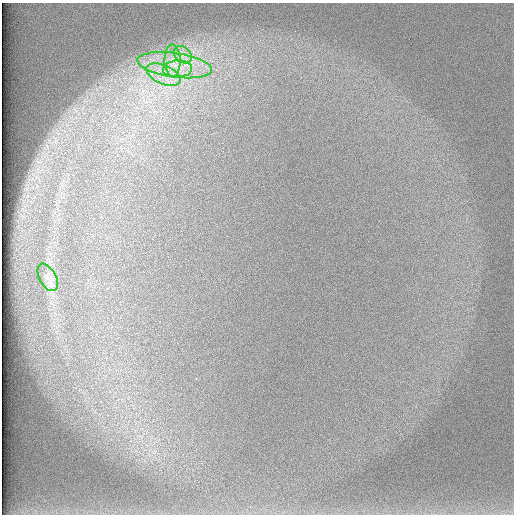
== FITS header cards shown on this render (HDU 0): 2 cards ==
NAXIS1  =                  512 /
NAXIS2  =                  512 /

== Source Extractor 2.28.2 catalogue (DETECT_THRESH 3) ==
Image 512 x 512 px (HDU 0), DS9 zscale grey, 1 PNG px = 1 image px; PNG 516 x 516 px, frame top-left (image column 1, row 512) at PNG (2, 3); each listed source drawn as its Kron ellipse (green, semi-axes under 4 px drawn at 4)
Background 98.4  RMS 2.9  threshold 8.76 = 3 sigma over >= 5 px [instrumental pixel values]
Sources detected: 6; all 6 listed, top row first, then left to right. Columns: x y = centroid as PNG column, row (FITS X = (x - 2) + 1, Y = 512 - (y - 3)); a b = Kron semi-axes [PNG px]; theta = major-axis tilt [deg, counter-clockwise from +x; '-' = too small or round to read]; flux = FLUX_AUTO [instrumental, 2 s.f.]
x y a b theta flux
183 55 10 7 -43 1400
173 60 16 8 -89 2300
175 65 37 12 -8 8100
177 69 14 8 3 2600
163 75 18 9 -25 3300
48 277 15 8 -61 1500